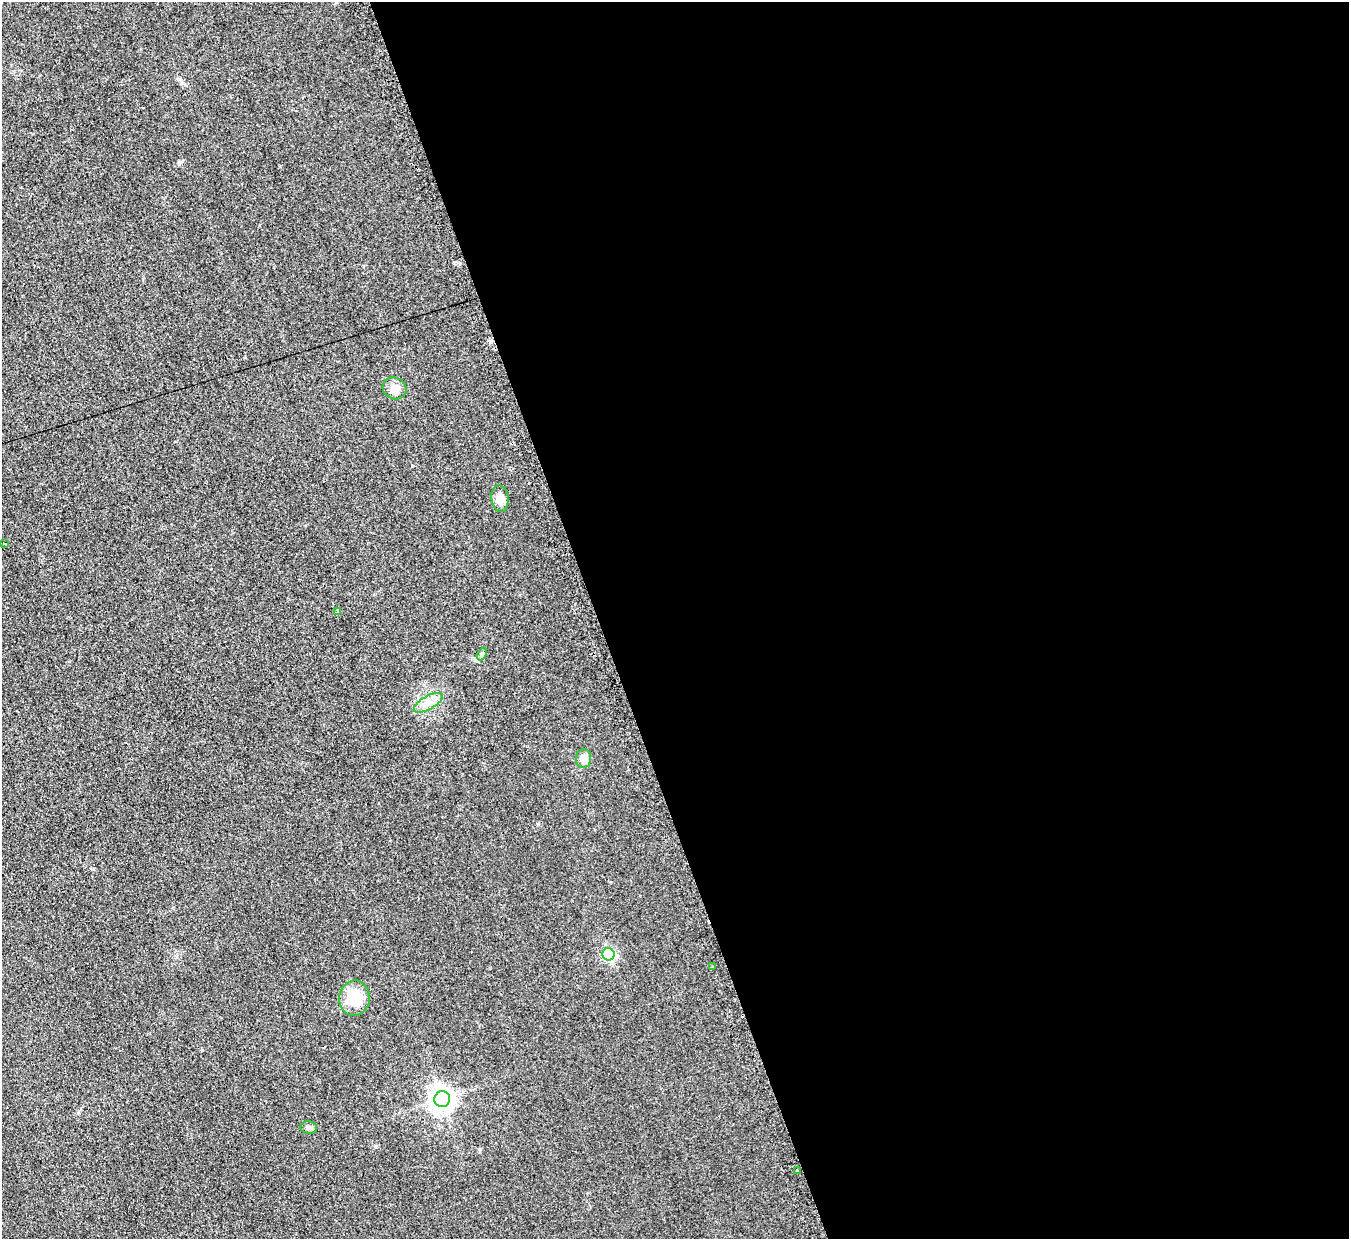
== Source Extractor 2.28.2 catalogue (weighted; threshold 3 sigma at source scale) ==
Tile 8 of 4 x 4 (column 4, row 2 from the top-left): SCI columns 4060-5406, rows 2754-3990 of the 5414 x 5374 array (HDU 1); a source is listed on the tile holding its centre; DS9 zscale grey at full resolution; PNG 1351 x 1241 px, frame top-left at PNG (2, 2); each listed source drawn as its Kron ellipse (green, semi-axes under 4 px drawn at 4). Shown black and unused: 56% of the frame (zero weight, under 2 of 3 exposures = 2% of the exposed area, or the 3 px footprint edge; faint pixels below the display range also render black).
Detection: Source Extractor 2.28.2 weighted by HDU 2 'WHT'; one run over the whole footprint, this tile lists its part. Background 0.0903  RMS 0.011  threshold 0.0504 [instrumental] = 3 sigma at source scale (4.5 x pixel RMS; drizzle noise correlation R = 1.50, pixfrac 1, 0.05/0.05 arcsec/px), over >= 5 px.
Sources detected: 15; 2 cosmic-ray / hot-pixel residue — neither listed nor drawn; the other 13 listed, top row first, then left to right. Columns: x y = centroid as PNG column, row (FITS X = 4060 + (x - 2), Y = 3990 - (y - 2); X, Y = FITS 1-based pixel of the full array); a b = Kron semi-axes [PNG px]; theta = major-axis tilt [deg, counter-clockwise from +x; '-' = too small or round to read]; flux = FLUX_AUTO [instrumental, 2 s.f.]
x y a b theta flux
395 388 12 10 -24 8.8
500 499 13 8 -82 10
5 544 3 2 - 1.1
338 612 3 3 - 5.6
482 654 7 4 62 2
428 703 16 6 29 9.2
584 758 9 7 87 8.4
608 954 6 6 - 130
713 967 3 2 - 0.96
354 998 17 15 87 36
442 1099 8 8 - 930
309 1128 8 6 -4 3.1
797 1170 3 2 - 1.7
Unlisted compact peaks at least as high as the median listed source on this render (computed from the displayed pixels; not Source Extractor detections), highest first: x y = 179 163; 412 466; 538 824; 202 1050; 375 1146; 78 1113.